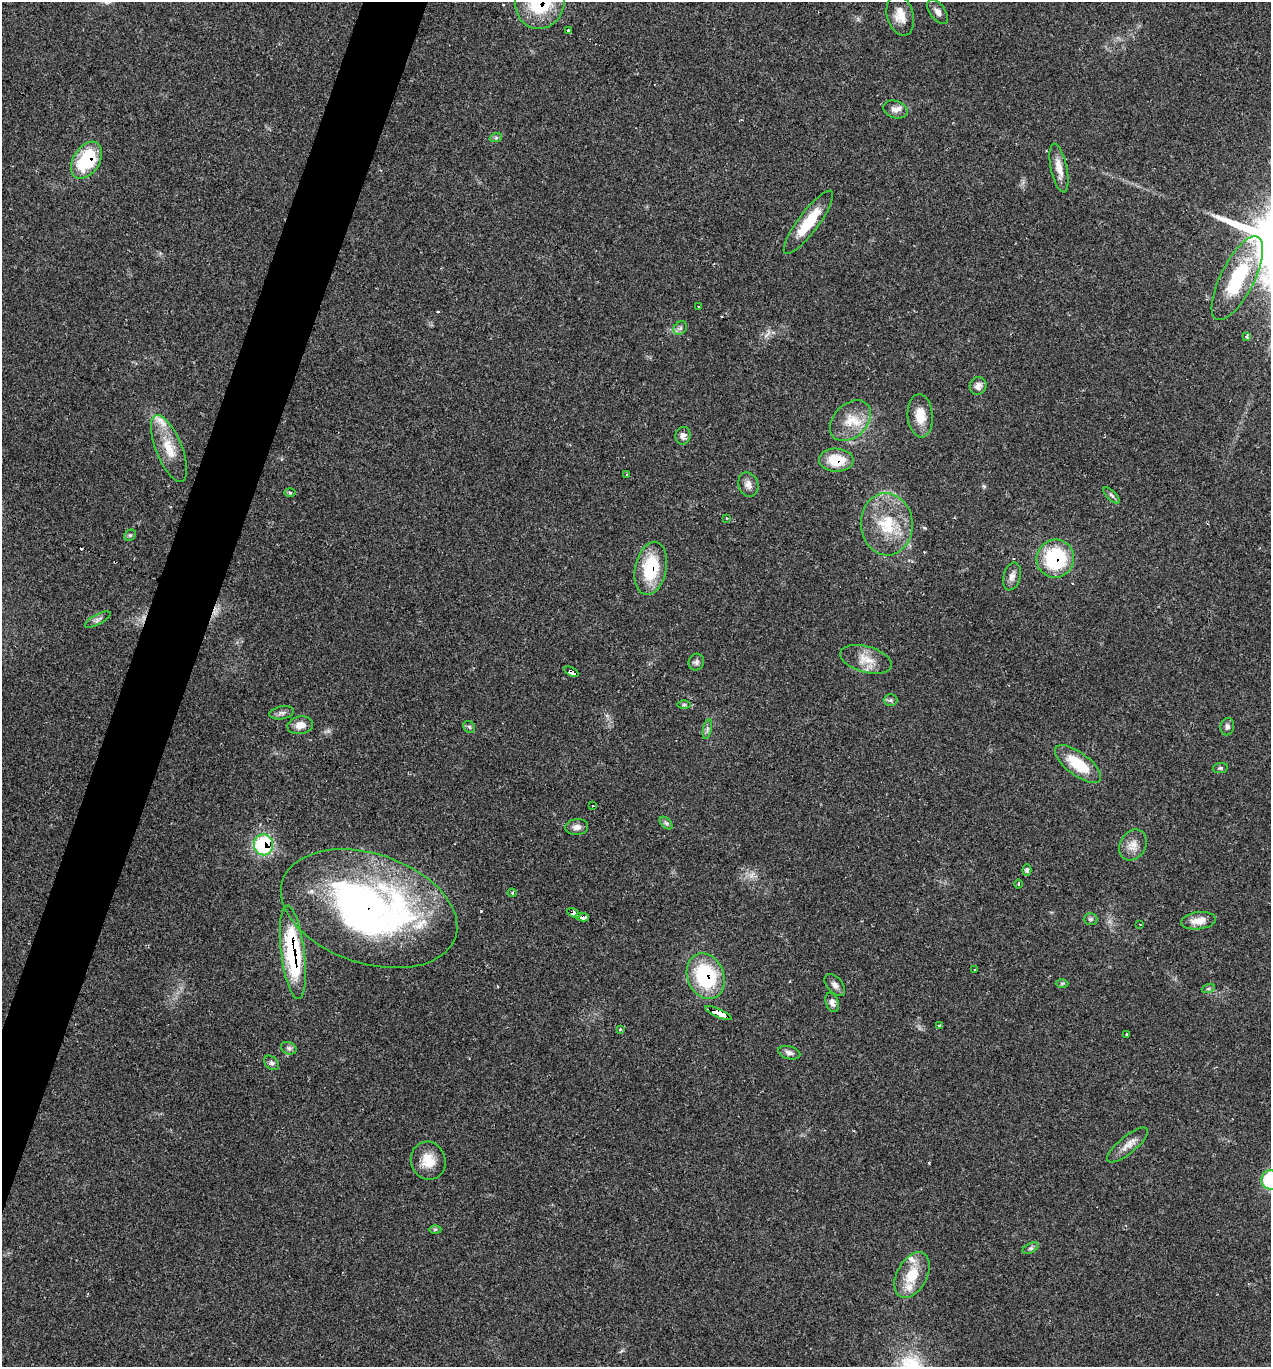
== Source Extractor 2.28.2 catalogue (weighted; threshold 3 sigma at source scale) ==
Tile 7 of 4 x 4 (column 3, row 2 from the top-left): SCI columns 2812-4080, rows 2735-4099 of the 5483 x 5469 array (HDU 1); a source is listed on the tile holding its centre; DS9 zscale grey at full resolution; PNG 1273 x 1369 px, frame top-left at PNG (2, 2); each listed source drawn as its Kron ellipse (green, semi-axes under 4 px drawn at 4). Shown black and unused: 4% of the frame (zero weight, under 2 of 3 exposures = <1% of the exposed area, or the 3 px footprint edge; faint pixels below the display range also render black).
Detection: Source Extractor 2.28.2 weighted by HDU 2 'WHT'; one run over the whole footprint, this tile lists its part. Background 0.0807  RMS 0.0059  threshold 0.0264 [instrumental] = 3 sigma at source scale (4.5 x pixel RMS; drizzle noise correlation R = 1.50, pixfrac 1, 0.05/0.05 arcsec/px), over >= 5 px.
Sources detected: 85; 6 cosmic-ray / hot-pixel residue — neither listed nor drawn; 3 inside a brighter listed object's ellipse — not listed separately; the other 76 listed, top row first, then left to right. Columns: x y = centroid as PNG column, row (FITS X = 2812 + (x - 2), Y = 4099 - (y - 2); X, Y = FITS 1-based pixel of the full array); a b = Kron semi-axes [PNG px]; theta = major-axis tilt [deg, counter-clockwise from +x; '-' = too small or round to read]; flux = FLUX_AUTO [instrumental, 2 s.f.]
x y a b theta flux
540 2 27 24 78 42
938 12 14 7 -54 3
900 15 20 13 -75 8.1
568 31 3 3 - 1.5
896 109 12 8 -19 3.9
496 137 6 4 20 1.1
87 160 20 13 57 38
1059 168 25 8 -78 7
808 222 39 10 53 19
1237 278 46 17 63 40
699 307 3 2 - 0.76
680 328 7 6 - 1.7
1247 337 4 3 - 3.1
978 386 9 8 - 3.4
920 416 21 12 -86 9.9
850 421 24 16 44 13
683 436 9 7 79 3
169 449 35 13 -68 15
836 460 17 11 -2 15
627 475 3 3 - 0.87
748 484 12 10 -72 3.7
290 493 6 4 -1 0.69
1112 495 11 4 -45 1.4
727 518 4 2 - 0.49
887 524 31 26 -85 28
130 535 6 5 - 1
1055 559 19 18 - 45
651 568 27 15 78 29
1012 576 14 8 75 3.5
98 619 14 5 28 2.2
866 659 26 13 -16 9.8
696 662 8 7 - 1.9
571 672 8 3 -28 28
891 700 7 5 0 1.2
684 705 7 4 0 0.9
282 713 12 6 9 2.1
300 725 13 8 11 5.6
469 727 6 5 - 1.1
1227 727 8 7 - 1.8
707 729 10 4 77 1.6
1078 764 27 11 -37 21
1220 768 7 5 9 1.1
593 806 3 3 - 0.69
666 823 7 4 -44 1.1
577 827 11 8 6 3.3
263 845 10 9 - 65
1133 845 16 13 59 5.8
1027 870 6 4 89 1.1
1019 884 4 3 - 0.59
512 893 4 4 - 0.64
369 909 91 55 -18 250
574 913 7 3 -25 49
582 917 7 3 -11 12
1091 919 7 6 - 1.2
1199 921 17 8 7 6.1
1140 924 3 2 - 0.78
293 952 47 11 -83 62
975 970 3 3 - 1.4
706 976 23 18 -68 46
1062 983 6 4 1 0.89
835 985 13 7 -49 2.8
1208 989 6 4 19 0.95
832 1002 10 6 -69 3.1
718 1013 14 4 -24 96
939 1026 3 3 - 1.6
620 1029 3 3 - 1.7
1127 1035 3 3 - 3.3
289 1048 8 6 -21 1.6
789 1053 11 6 -14 2.4
271 1063 8 6 -42 1.6
1128 1145 25 8 39 5.7
428 1161 19 17 -73 11
1270 1180 9 9 - 31
435 1229 6 4 1 0.89
1031 1248 9 4 26 1.3
912 1275 24 15 62 16
Overlapping masked pixels (flux is a lower limit): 13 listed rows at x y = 540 2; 87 160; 836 460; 1055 559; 651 568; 571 672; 263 845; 369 909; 574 913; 582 917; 293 952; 706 976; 718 1013
Isophote crosses this tile's border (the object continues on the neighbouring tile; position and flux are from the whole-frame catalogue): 2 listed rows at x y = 540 2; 1270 1180